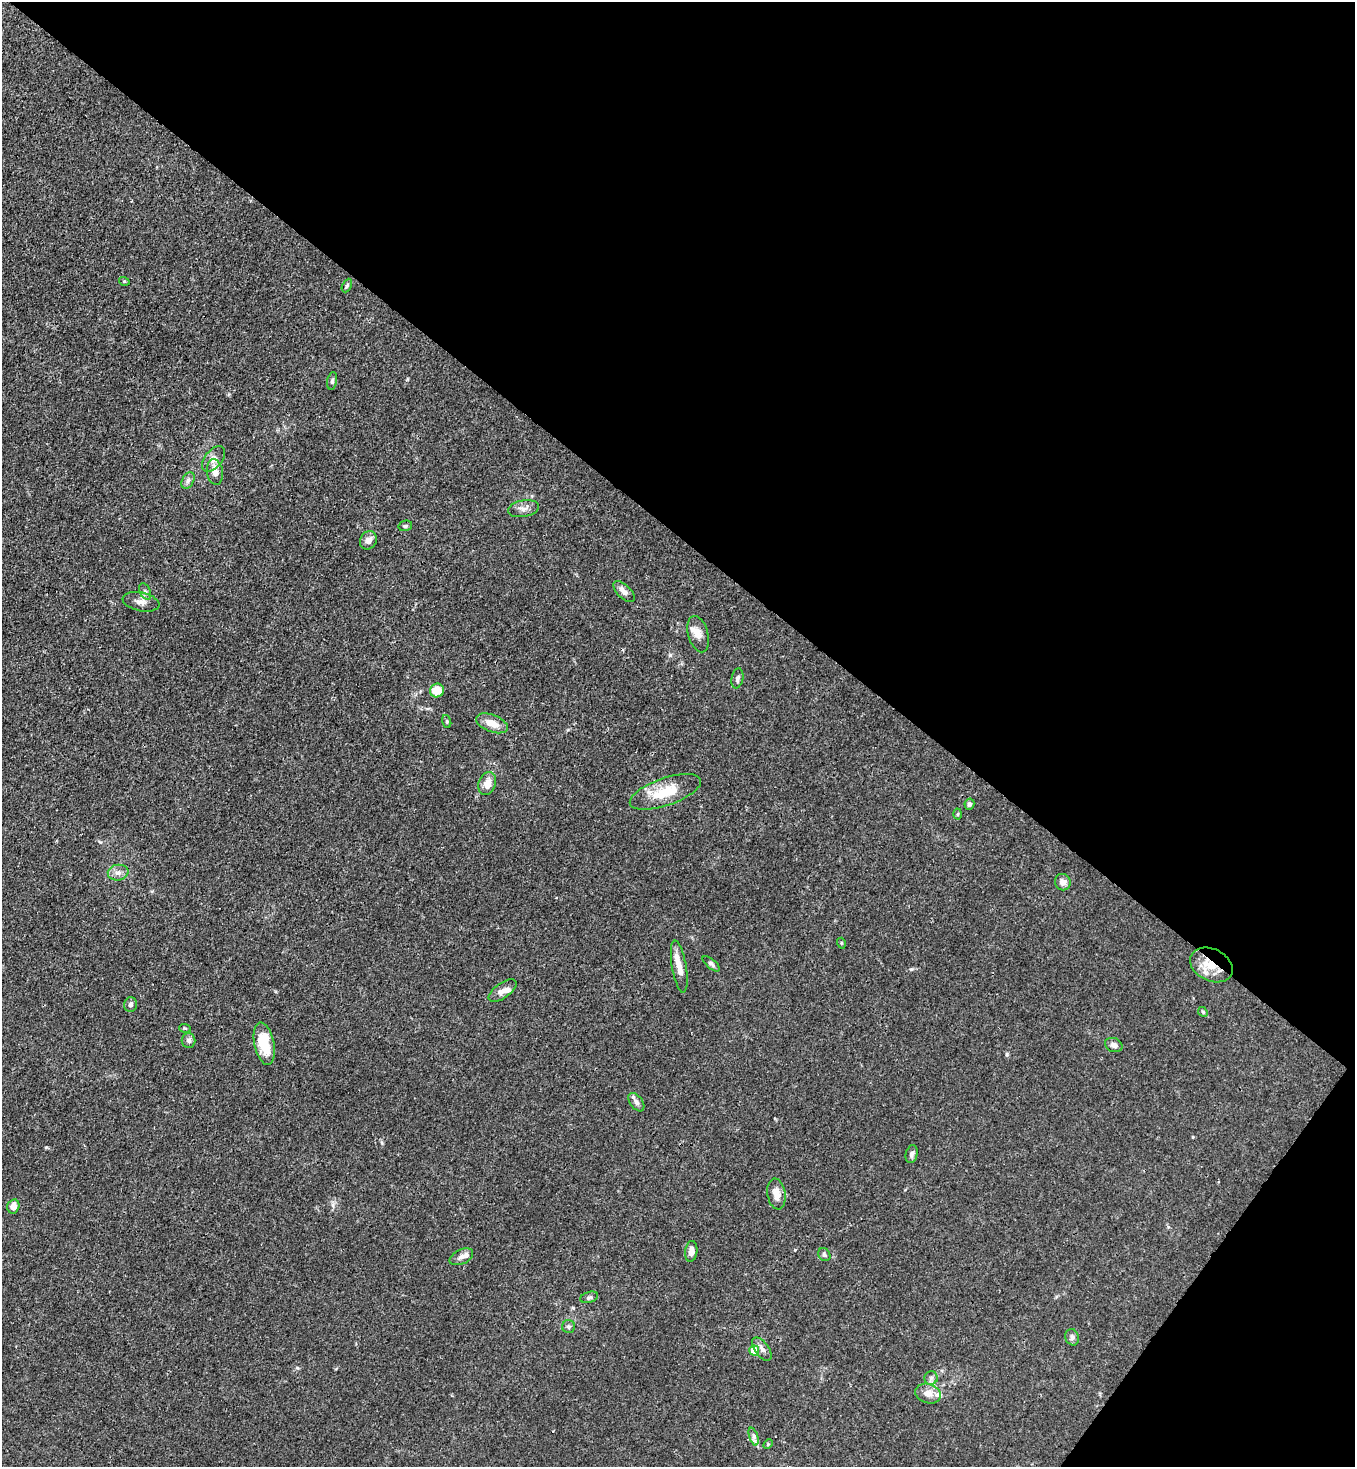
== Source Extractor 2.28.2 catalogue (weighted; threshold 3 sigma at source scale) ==
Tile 8 of 4 x 4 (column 4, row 2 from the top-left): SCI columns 4423-5775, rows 2990-4454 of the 6000 x 5978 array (HDU 1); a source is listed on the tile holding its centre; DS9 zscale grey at full resolution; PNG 1357 x 1469 px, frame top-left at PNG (2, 2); each listed source drawn as its Kron ellipse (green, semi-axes under 4 px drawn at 4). Shown black and unused: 40% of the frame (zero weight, under 3 of 4 exposures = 7% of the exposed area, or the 3 px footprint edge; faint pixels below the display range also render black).
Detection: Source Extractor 2.28.2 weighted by HDU 2 'WHT'; one run over the whole footprint, this tile lists its part. Background 0.02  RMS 0.0026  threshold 0.0118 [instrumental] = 3 sigma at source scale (4.5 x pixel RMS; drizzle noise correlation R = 1.50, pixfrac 1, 0.05/0.05 arcsec/px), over >= 5 px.
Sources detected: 55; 5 inside a brighter listed object's ellipse — not listed separately; the other 50 listed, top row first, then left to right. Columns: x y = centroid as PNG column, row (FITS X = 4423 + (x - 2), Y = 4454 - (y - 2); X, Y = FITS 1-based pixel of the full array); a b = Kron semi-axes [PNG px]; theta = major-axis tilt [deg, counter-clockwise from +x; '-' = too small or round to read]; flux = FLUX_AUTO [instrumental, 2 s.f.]
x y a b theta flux
124 281 5 3 - 0.26
347 286 7 4 63 0.45
332 381 9 5 79 0.66
213 459 15 8 52 1.9
215 472 13 8 -81 2.4
188 481 9 5 63 0.83
524 509 16 8 10 1.7
405 526 7 5 14 0.53
368 540 9 8 - 1.7
145 591 8 5 -63 0.69
624 592 13 6 -44 1.7
141 602 19 9 -11 1.9
698 634 19 10 -74 2.4
737 678 10 6 79 0.82
437 690 7 6 - 5.1
447 721 6 4 -72 0.35
492 723 17 8 -21 3.6
487 784 12 8 68 2.6
665 792 37 13 19 8.4
969 804 5 5 - 0.64
958 814 5 3 - 0.32
118 873 10 8 8 1.4
1063 882 8 8 - 1.6
841 943 5 3 - 0.27
711 964 10 4 -39 0.65
1211 965 22 16 -26 6.3
679 967 26 7 -80 3.1
503 991 16 7 35 1.7
131 1004 7 6 - 0.75
1203 1012 5 4 - 0.34
185 1028 6 3 -17 0.29
189 1040 7 7 - 0.84
264 1044 21 10 -78 7.8
1114 1045 9 7 -22 1.2
636 1102 10 6 -54 1
912 1154 9 6 78 0.79
776 1194 15 9 -80 2.7
13 1206 7 6 - 2.1
691 1251 10 6 83 2.1
824 1255 7 5 -54 0.6
461 1257 12 7 25 1.2
589 1297 9 5 17 0.63
568 1327 6 6 - 0.69
1072 1337 8 6 -75 0.87
762 1349 13 7 -54 1.3
754 1351 5 5 - 8.3
931 1378 7 6 - 0.79
928 1394 13 9 -18 2.3
754 1437 9 4 -72 0.73
768 1444 5 4 - 0.28
Overlapping masked pixels (flux is a lower limit): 1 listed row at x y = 1211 965
Unlisted compact peaks at least as high as the median listed source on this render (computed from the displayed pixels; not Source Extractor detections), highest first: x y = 670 655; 911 969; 1007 1054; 46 1147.